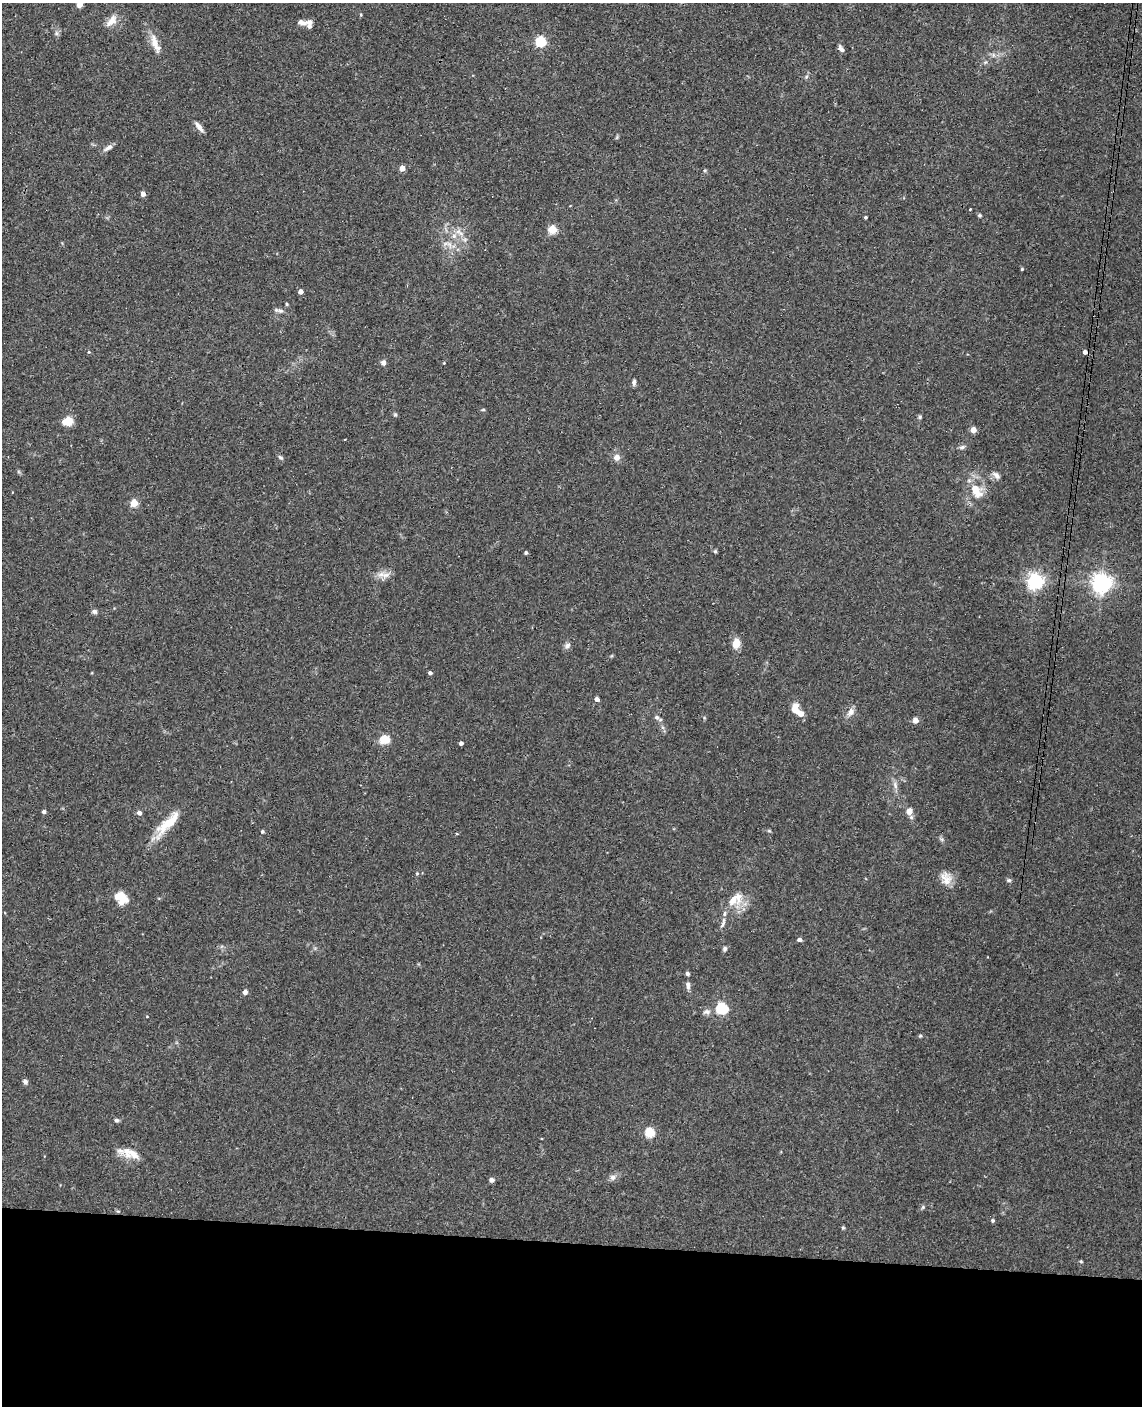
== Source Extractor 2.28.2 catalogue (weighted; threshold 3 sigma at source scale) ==
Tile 10 of 4 x 3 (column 2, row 3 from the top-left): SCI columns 1150-2289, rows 165-1568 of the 4579 x 4650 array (HDU 1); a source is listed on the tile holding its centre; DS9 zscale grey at full resolution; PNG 1144 x 1408 px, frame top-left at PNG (2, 3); no overlay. Shown black and unused: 12% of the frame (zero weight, under 3 of 4 exposures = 6% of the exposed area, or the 3 px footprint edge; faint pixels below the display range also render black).
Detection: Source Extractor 2.28.2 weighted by HDU 2 'WHT'; one run over the whole footprint, this tile lists its part. Background 0.062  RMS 0.0055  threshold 0.0245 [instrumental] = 3 sigma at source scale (4.5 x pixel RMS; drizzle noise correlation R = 1.50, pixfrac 1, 0.05/0.05 arcsec/px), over >= 5 px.
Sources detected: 94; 6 inside a brighter listed object's ellipse — not listed separately; the other 88 listed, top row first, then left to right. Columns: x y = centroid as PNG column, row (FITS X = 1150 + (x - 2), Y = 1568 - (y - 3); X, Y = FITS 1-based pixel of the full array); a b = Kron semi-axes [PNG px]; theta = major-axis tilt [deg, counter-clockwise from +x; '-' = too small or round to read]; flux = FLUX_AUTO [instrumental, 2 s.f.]
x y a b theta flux
79 4 4 4 - 7.4
361 15 5 3 - 0.51
112 21 18 9 46 4.9
302 22 15 6 -10 2.5
56 33 7 5 48 1.2
540 41 5 5 - 42
155 43 26 8 -69 6.8
841 49 9 5 -56 1.8
993 55 7 4 -72 0.99
806 77 6 4 47 0.87
199 127 15 5 -51 2.8
617 137 6 4 71 0.64
108 148 14 5 33 2.2
402 168 4 4 - 6
143 194 4 4 - 3.2
970 209 2 2 - 0.41
979 215 6 4 -1 0.72
865 217 3 3 - 0.78
553 229 5 5 - 21
459 232 15 6 -39 3.9
450 244 11 5 -51 2.4
1022 269 4 4 - 0.65
300 292 4 4 - 3.2
287 304 4 4 - 0.57
280 311 10 6 -4 1.7
89 352 4 4 - 0.54
1085 352 5 4 - 2.1
383 363 6 5 - 2.1
444 363 3 3 - 0.39
634 382 8 4 86 1.3
483 410 5 3 - 0.55
395 414 5 5 - 0.74
920 417 6 5 - 0.79
68 421 6 5 - 25
973 430 4 4 - 6.8
962 447 9 5 15 1.4
280 457 7 5 -38 1.1
617 457 7 7 - 3.5
996 475 12 7 -39 2.2
976 491 19 12 -56 10
134 503 4 4 - 14
715 551 5 4 - 0.71
526 553 3 3 - 1.1
386 575 12 7 9 3.6
1035 581 6 6 - 190
1101 583 7 6 - 310
94 611 6 5 - 1.5
736 643 10 7 73 6.5
567 646 9 6 50 1.9
430 673 4 3 - 1.5
597 699 4 4 - 2.5
796 710 18 9 -74 5.8
851 712 13 8 56 3.2
657 717 7 6 - 1.3
915 720 4 4 - 5.4
385 739 9 7 -1 11
461 743 4 4 - 1.7
895 785 11 5 -73 2.1
909 811 8 7 - 3.9
44 812 4 4 - 1.5
139 813 5 5 - 2.2
168 824 41 11 46 14
262 832 5 4 - 0.86
457 834 4 2 - 0.38
417 873 5 4 - 0.7
946 878 19 14 -78 6.6
1009 880 6 5 - 0.94
121 898 16 11 -32 9.2
733 900 24 11 33 9
723 923 17 5 74 2.4
799 940 5 4 - 1.9
725 949 7 5 59 1.2
687 974 5 4 - 1.1
688 985 10 6 -84 2.1
245 992 6 5 - 1.9
722 1008 5 5 - 59
707 1012 10 7 15 2.1
920 1036 5 4 - 0.67
25 1082 6 5 - 1.6
116 1120 5 5 - 1.1
650 1132 5 5 - 31
128 1152 19 15 -34 7.5
613 1177 8 8 - 2
491 1180 4 4 - 2.7
923 1207 6 4 48 0.77
992 1220 5 5 - 0.81
843 1228 6 4 -1 0.61
1081 1261 4 4 - 0.63
Overlapping masked pixels (flux is a lower limit): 1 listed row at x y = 1085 352
Isophote crosses this tile's border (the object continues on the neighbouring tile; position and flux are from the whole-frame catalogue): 1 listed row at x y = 79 4